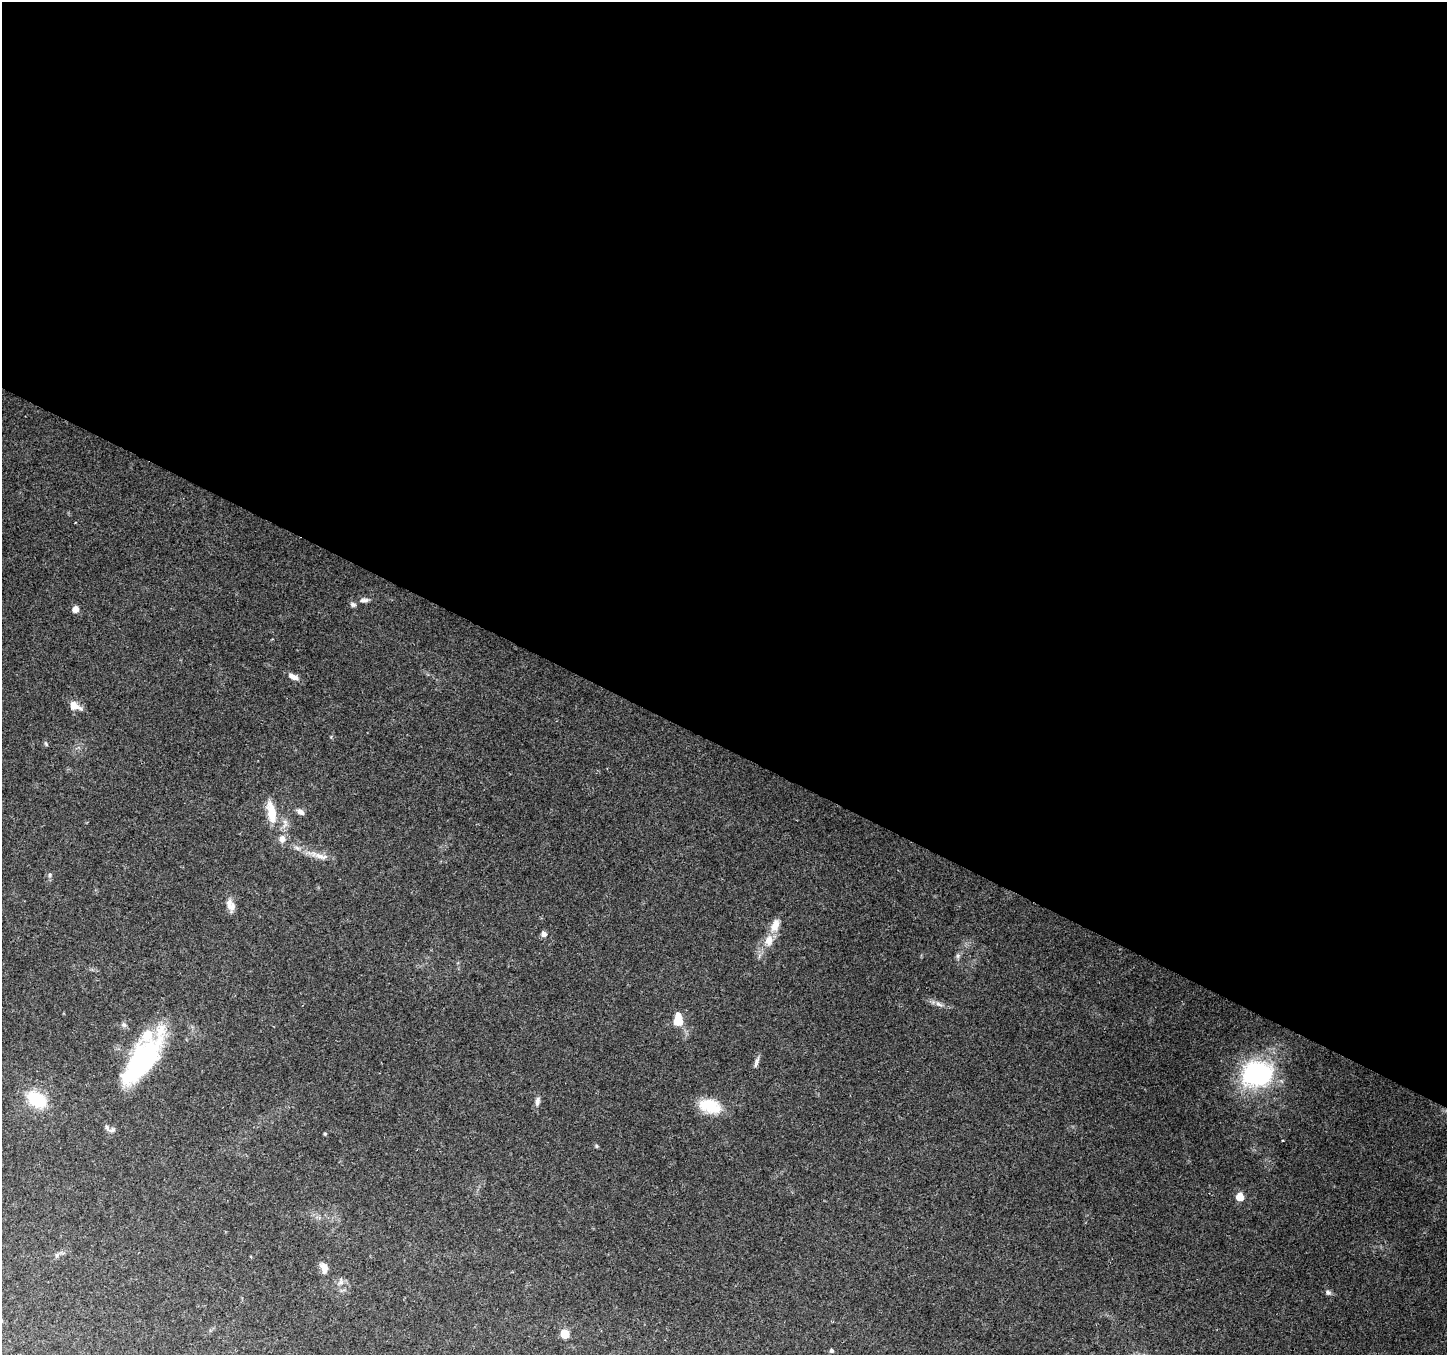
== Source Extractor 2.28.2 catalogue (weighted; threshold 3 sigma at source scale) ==
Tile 3 of 4 x 4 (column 3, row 1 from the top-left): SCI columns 2891-4335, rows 4261-5613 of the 5785 x 5878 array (HDU 1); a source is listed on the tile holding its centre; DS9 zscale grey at full resolution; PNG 1449 x 1357 px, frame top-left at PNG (2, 2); no overlay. Shown black and unused: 55% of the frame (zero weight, under 2 of 3 exposures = <1% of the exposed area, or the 3 px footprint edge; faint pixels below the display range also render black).
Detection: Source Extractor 2.28.2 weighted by HDU 2 'WHT'; one run over the whole footprint, this tile lists its part. Background 0.142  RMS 0.0071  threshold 0.0321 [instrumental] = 3 sigma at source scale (4.5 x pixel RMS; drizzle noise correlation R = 1.50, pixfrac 1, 0.0396/0.0396 arcsec/px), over >= 5 px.
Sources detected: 39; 1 inside a brighter object's white glare — not listed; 2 inside a brighter listed object's ellipse — not listed separately; the other 36 listed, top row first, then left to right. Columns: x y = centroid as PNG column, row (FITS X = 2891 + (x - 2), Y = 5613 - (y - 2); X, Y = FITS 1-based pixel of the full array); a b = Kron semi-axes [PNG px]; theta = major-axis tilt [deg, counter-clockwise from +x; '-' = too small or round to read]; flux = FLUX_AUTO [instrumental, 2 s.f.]
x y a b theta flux
364 600 12 6 2 2.8
353 604 8 6 -15 1.9
75 609 7 7 - 4
293 676 13 6 -26 4.6
75 706 15 9 -28 7.1
46 744 7 4 -55 0.92
271 812 29 10 -79 16
300 812 10 6 -33 3.1
282 839 11 10 - 4.9
321 856 38 7 -17 9.4
50 875 6 5 - 1.3
230 905 17 10 -69 5.9
775 925 18 10 70 8.1
544 934 6 6 - 3.2
769 940 15 11 75 8.8
958 956 7 6 - 1.7
939 1004 11 5 -25 2.9
678 1020 14 8 -87 15
124 1025 8 6 -44 2
144 1059 61 25 56 100
755 1065 11 5 73 2.3
1257 1074 36 29 9 91
36 1099 20 13 -33 33
537 1101 12 6 79 3.3
710 1106 23 13 -17 26
107 1128 10 5 -60 2
325 1134 4 3 - 0.95
1282 1140 3 2 - 0.78
596 1146 5 5 - 0.94
1240 1197 5 5 - 14
57 1255 7 5 48 1.9
324 1268 14 9 -73 5.5
341 1282 10 8 73 3.3
1328 1292 7 6 - 1.9
564 1334 6 5 - 24
831 1351 4 3 - 1.4